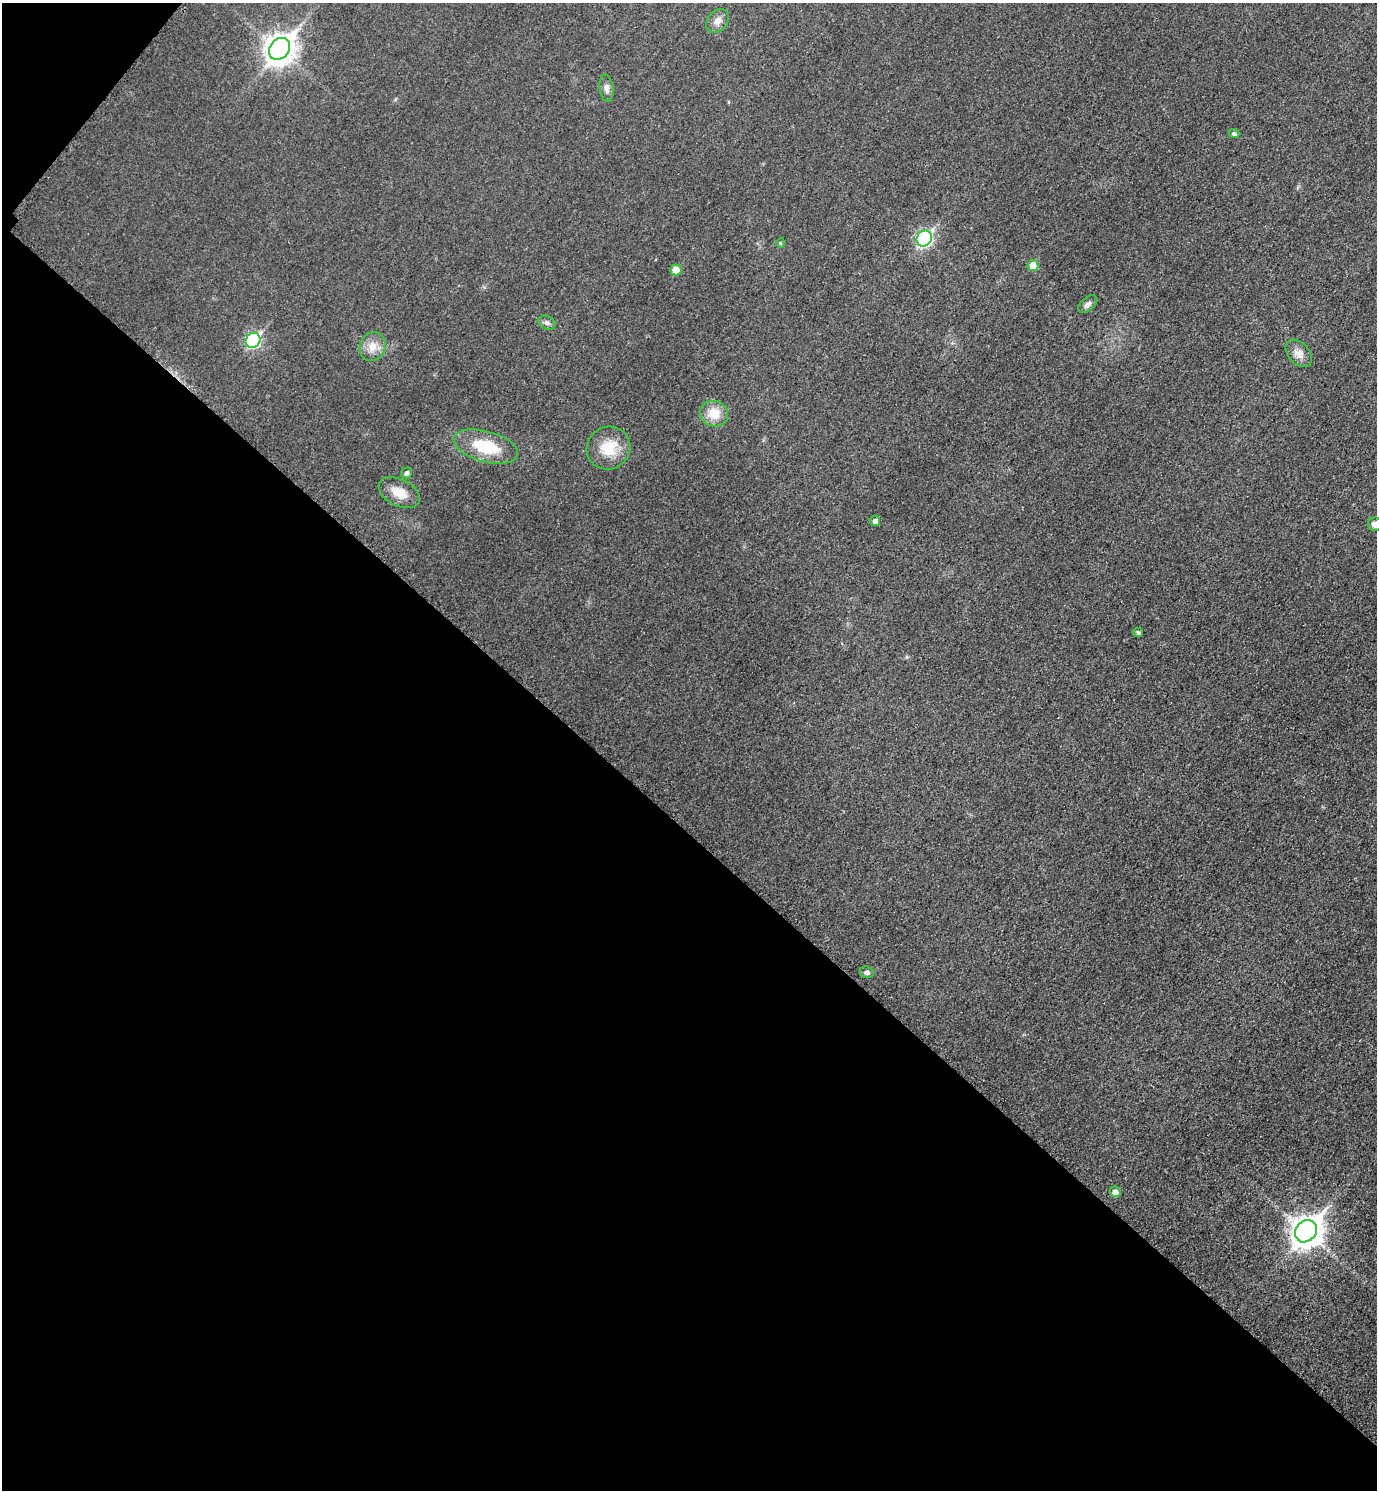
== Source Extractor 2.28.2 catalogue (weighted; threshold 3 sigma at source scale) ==
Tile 9 of 4 x 4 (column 1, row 3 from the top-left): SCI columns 172-1546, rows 1511-2998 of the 5988 x 5986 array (HDU 1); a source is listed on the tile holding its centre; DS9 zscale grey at full resolution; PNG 1379 x 1492 px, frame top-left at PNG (2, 3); each listed source drawn as its Kron ellipse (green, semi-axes under 4 px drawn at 4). Shown black and unused: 45% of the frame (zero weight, under 3 of 5 exposures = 2% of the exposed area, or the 3 px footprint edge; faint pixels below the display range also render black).
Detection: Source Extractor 2.28.2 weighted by HDU 2 'WHT'; one run over the whole footprint, this tile lists its part. Background 0.0321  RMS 0.0055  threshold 0.0249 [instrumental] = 3 sigma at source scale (4.5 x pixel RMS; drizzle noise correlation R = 1.50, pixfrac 1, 0.05/0.05 arcsec/px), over >= 5 px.
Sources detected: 24; all 24 listed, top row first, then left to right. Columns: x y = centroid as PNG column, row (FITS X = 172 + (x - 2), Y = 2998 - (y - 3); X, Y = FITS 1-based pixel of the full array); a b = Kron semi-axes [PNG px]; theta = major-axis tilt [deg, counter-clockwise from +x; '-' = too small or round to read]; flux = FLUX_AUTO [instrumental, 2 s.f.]
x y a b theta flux
717 21 13 10 52 3.6
279 49 12 9 51 600
606 88 13 7 -82 2.6
1234 134 5 4 - 1.5
924 238 8 7 - 97
780 243 5 3 - 0.49
1033 266 5 5 - 8.2
676 270 5 5 - 7
1088 304 11 6 38 2.1
547 323 9 6 -27 1.8
253 340 8 7 - 71
372 346 14 12 71 6.4
1299 353 16 10 -48 4.3
714 414 14 12 -19 9.5
486 447 33 15 -15 22
609 448 22 21 - 15
407 473 5 5 - 1.9
399 493 22 13 -27 8.5
875 521 5 5 - 2.2
1375 524 7 7 - 2.8
1138 632 5 4 - 1.2
867 972 7 5 -17 1.5
1115 1192 5 5 - 3
1306 1231 12 10 49 760
Isophote crosses this tile's border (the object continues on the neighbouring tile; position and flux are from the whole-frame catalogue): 1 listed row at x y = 1375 524